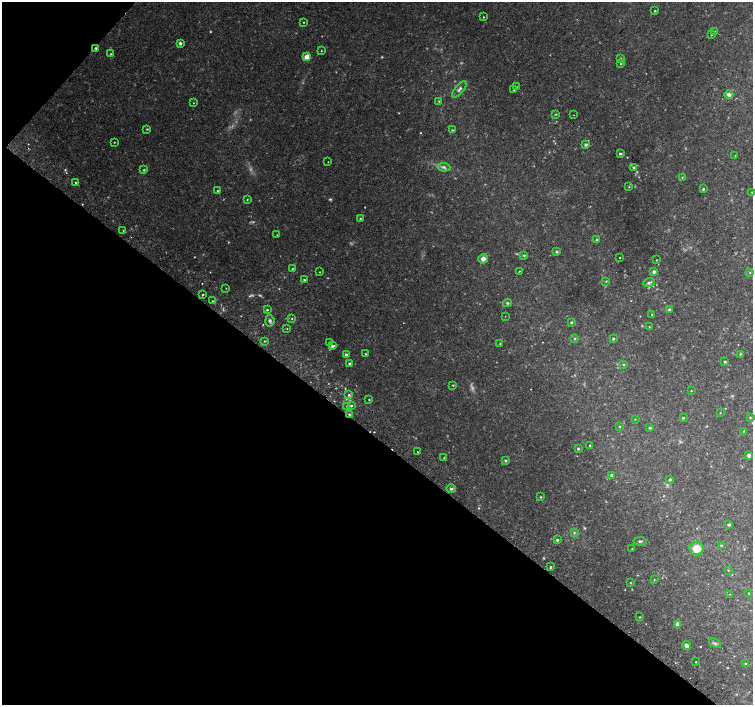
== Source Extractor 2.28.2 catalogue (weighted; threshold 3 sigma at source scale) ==
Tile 9 of 4 x 4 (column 1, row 3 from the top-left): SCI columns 36-1536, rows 1676-3080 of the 6068 x 6094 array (HDU 1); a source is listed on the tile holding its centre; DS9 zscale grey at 2 x 2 block average (1 PNG px = mean of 2 x 2 image px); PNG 755 x 707 px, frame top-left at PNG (2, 2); each listed source drawn as its Kron ellipse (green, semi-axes under 4 px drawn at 4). Shown black and unused: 40% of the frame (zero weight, under 2 of 3 exposures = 2% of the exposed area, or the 3 px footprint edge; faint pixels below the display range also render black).
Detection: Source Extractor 2.28.2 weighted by HDU 2 'WHT'; one run over the whole footprint, this tile lists its part. Background 0.0435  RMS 0.0044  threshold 0.0197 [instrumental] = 3 sigma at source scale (4.5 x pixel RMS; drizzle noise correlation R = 1.50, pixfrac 1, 0.0396/0.0396 arcsec/px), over >= 5 px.
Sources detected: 142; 13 too faint to see at this stretch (2 x 2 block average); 5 cosmic-ray / hot-pixel residue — neither listed nor drawn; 2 inside a brighter listed object's ellipse — not listed separately; the other 122 listed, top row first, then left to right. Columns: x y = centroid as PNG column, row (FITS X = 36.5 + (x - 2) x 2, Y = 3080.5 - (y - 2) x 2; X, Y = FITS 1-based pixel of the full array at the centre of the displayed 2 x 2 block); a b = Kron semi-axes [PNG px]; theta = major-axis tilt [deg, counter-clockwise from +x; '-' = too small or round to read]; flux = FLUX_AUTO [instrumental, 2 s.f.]
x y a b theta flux
655 11 2 2 - 2.2
483 17 2 2 - 0.63
303 22 2 2 - 0.57
715 31 2 2 - 0.57
712 35 3 3 - 0.81
180 43 4 3 - 2
96 49 4 3 - 1.2
321 51 3 2 - 0.53
111 54 3 2 - 0.62
307 57 4 4 - 9.3
620 58 3 2 - 0.68
620 63 3 3 - 1.1
516 87 3 2 - 0.62
459 89 10 3 51 2.7
514 90 2 2 - 1.3
729 95 4 3 - 4.4
439 101 3 2 - 0.54
193 103 2 2 - 0.44
556 114 3 2 - 0.67
574 115 2 2 - 0.48
147 129 2 2 - 0.79
452 130 4 2 - 0.66
114 142 2 2 - 0.46
586 145 3 3 - 1.9
620 154 3 2 - 1.6
735 156 3 2 - 0.54
328 162 2 2 - 0.35
444 167 7 4 -7 2.5
634 167 3 3 - 0.94
144 170 4 3 - 0.86
682 178 3 2 - 0.6
76 183 2 2 - 2.8
629 187 2 2 - 0.6
703 189 3 3 - 1.1
218 191 3 2 - 0.7
752 192 3 2 - 0.64
247 199 3 2 - 0.71
360 218 3 2 - 0.64
123 231 3 2 - 0.57
277 235 2 2 - 0.42
597 240 3 2 - 2.6
556 252 4 3 - 1.4
524 255 4 3 - 1.1
620 258 2 2 - 0.51
483 259 5 4 - 4.7
657 260 2 2 - 0.62
292 269 2 2 - 0.69
519 271 2 2 - 0.83
320 272 2 2 - 0.53
654 272 2 2 - 4.8
750 272 3 2 - 0.51
304 280 3 2 - 1.1
606 281 3 3 - 0.66
649 283 6 4 21 2.2
226 288 2 2 - 0.4
203 294 2 2 - 0.7
212 301 2 2 - 0.49
507 303 4 3 - 1.3
669 309 3 3 - 1.5
267 310 3 3 - 1
652 314 2 2 - 0.64
505 316 2 2 - 0.49
292 318 2 2 - 0.56
270 321 6 4 -85 1.9
571 322 4 3 - 1.1
649 327 2 2 - 0.53
287 329 2 2 - 0.43
575 339 3 3 - 0.84
613 339 3 3 - 1.1
264 341 3 2 - 0.68
330 342 2 2 - 0.58
500 344 2 2 - 0.5
332 346 3 3 - 2
365 354 2 2 - 0.67
740 354 3 2 - 0.76
346 355 2 2 - 2.7
725 362 3 3 - 1.2
350 364 3 3 - 1.7
623 365 3 3 - 1.3
453 385 3 2 - 0.59
691 391 3 2 - 0.44
349 395 3 3 - 1.8
369 400 2 2 - 0.62
347 406 3 2 - 0.86
352 406 3 2 - 1
720 413 2 2 - 0.4
349 414 3 3 - 1
683 418 3 3 - 1
750 418 3 2 - 0.6
635 419 3 2 - 0.41
620 427 3 2 - 0.49
650 428 3 3 - 1.1
744 431 3 2 - 0.51
590 445 2 2 - 2.1
578 449 3 2 - 1
417 452 2 2 - 3.6
749 455 4 4 - 2.7
444 458 2 2 - 0.42
505 460 4 3 - 1.3
612 475 4 3 - 1.5
670 479 3 3 - 1.6
451 489 4 4 - 1.9
541 497 3 2 - 0.71
729 525 4 3 - 1.2
574 533 3 3 - 0.9
557 540 3 3 - 1.4
640 541 6 3 6 1.6
721 545 3 3 - 0.82
632 549 2 2 - 0.32
696 549 7 6 - 12
550 567 2 2 - 1.2
728 570 3 2 - 0.59
654 580 3 2 - 0.52
630 583 3 2 - 0.54
749 593 2 2 - 0.74
730 594 2 2 - 0.36
640 617 3 2 - 0.61
678 624 4 4 - 4.1
715 643 6 3 -23 1.9
687 645 4 3 - 3.9
696 662 2 2 - 0.51
745 663 3 2 - 0.71
Overlapping masked pixels (flux is a lower limit): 2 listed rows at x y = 96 49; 349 414
Isophote crosses this tile's border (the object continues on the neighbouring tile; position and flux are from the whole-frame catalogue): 1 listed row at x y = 752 192
Diffuse or blended objects may show on this block-average render without a row.